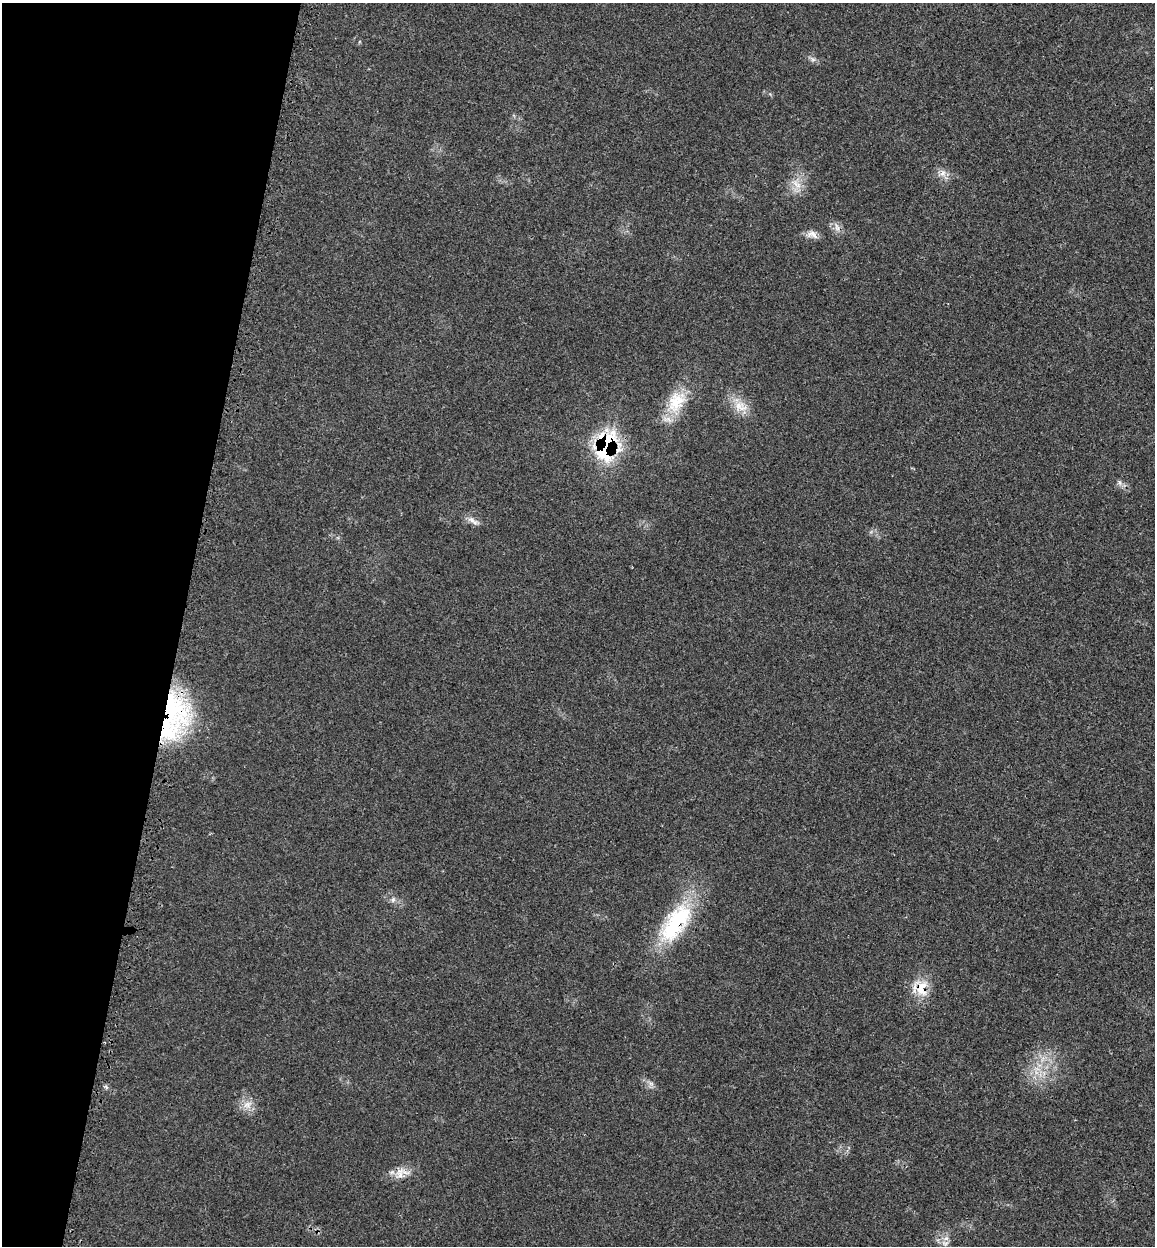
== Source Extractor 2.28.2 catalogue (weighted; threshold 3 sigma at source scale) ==
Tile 9 of 4 x 4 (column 1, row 3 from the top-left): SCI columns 199-1351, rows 1336-2579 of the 5140 x 5154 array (HDU 1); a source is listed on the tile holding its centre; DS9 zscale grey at full resolution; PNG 1157 x 1248 px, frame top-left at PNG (2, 3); no overlay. Shown black and unused: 16% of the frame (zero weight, under 3 of 4 exposures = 8% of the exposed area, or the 3 px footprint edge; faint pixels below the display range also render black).
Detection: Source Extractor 2.28.2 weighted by HDU 2 'WHT'; one run over the whole footprint, this tile lists its part. Background 0.0232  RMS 0.0034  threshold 0.0153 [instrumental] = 3 sigma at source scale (4.5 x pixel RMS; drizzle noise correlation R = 1.50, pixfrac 1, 0.05/0.05 arcsec/px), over >= 5 px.
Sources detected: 19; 2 inside a brighter listed object's ellipse — not listed separately; the other 17 listed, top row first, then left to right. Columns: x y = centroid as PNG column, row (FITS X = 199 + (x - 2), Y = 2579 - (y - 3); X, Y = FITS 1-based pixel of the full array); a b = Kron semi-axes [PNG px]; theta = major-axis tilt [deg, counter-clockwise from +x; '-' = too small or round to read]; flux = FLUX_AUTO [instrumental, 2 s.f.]
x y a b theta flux
813 59 7 4 0 0.74
943 173 11 7 68 1.8
797 184 16 7 -37 2.8
837 227 11 5 -65 1.5
812 234 16 9 -17 2.2
676 402 33 22 60 11
738 406 16 10 15 3.9
606 446 25 19 73 41
1119 482 7 4 -71 0.71
473 521 17 5 -32 1.8
172 708 65 39 -49 53
393 900 8 6 70 0.88
676 923 60 26 56 29
922 989 24 15 88 7
247 1105 13 8 31 2.6
400 1173 17 11 65 3.6
946 1238 7 6 - 1.3
Overlapping masked pixels (flux is a lower limit): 4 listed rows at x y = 606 446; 172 708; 676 923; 922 989